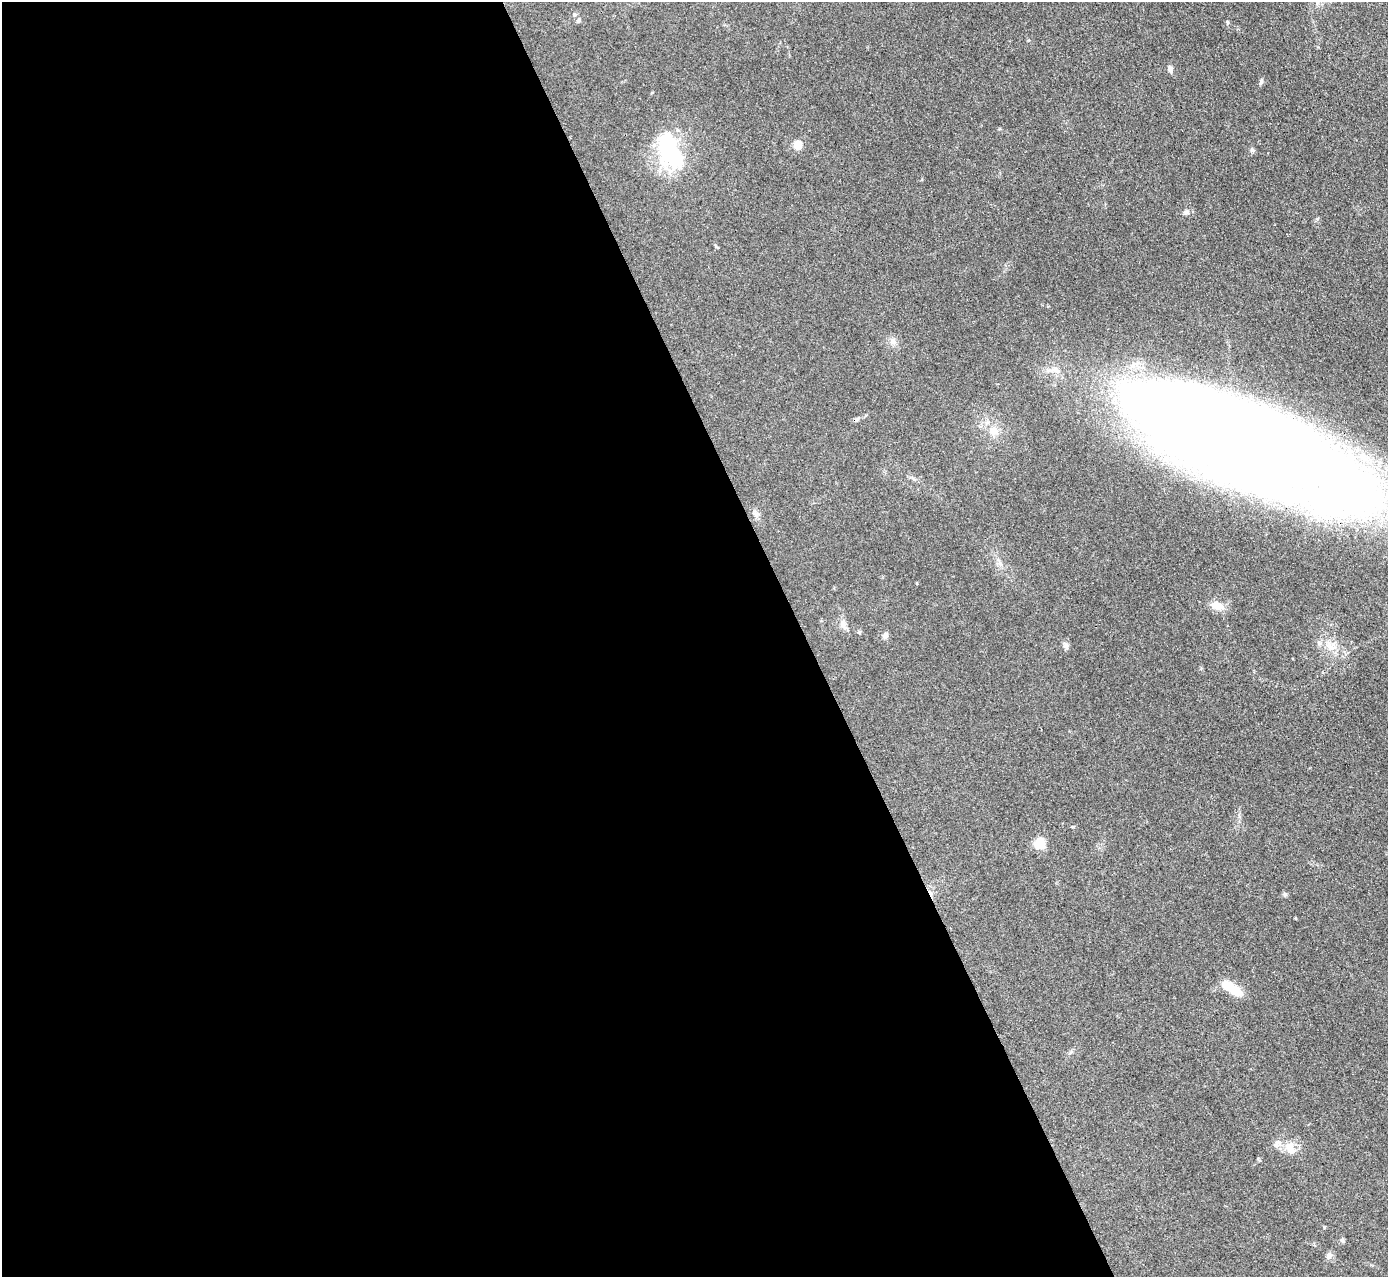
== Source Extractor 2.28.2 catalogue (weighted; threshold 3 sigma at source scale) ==
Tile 9 of 4 x 4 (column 1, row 3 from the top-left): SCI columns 2-1387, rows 1559-2833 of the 5549 x 5534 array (HDU 1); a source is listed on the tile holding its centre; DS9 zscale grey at full resolution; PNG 1390 x 1279 px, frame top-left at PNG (2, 2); no overlay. Shown black and unused: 58% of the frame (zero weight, under 3 of 4 exposures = <1% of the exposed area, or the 3 px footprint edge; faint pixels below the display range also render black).
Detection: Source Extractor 2.28.2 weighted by HDU 2 'WHT'; one run over the whole footprint, this tile lists its part. Background 0.0889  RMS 0.0061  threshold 0.0275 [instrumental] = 3 sigma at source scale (4.5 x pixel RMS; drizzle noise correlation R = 1.50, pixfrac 1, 0.05/0.05 arcsec/px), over >= 5 px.
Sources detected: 27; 1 inside a brighter object's white glare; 1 cosmic-ray / hot-pixel residue — not listed; the other 25 listed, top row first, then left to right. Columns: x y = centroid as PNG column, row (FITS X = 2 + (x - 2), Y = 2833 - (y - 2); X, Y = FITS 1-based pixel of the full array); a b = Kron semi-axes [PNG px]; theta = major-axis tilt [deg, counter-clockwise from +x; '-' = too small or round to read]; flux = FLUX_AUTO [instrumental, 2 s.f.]
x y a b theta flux
578 21 6 5 - 1.2
1227 22 5 4 - 0.71
1170 69 9 5 -80 1.9
1261 82 8 4 74 1.3
798 145 5 5 - 27
1252 150 6 6 - 1.2
670 152 46 23 -67 57
893 342 8 8 - 2.7
993 431 15 12 -37 6.9
1248 444 193 53 -22 2100
1000 564 10 5 -54 2.1
1217 606 14 9 -19 7.3
843 624 11 8 87 3
859 632 5 5 - 0.81
885 636 8 6 64 2.1
1066 645 8 7 - 1.7
1331 647 14 8 -15 5.8
1072 827 5 3 - 0.52
1040 844 9 9 - 13
1285 894 6 5 - 1.1
1295 918 3 3 - 0.56
1229 986 20 10 -20 13
1278 1143 12 9 50 3.5
1291 1151 14 12 -89 6.6
1328 1256 10 6 83 1.9
Overlapping masked pixels (flux is a lower limit): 1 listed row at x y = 1248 444
Isophote crosses this tile's border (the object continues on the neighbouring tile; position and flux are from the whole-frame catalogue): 1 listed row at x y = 1248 444
Unlisted compact peaks at least as high as the median listed source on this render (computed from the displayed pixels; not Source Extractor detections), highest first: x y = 1258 1159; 1342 1240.